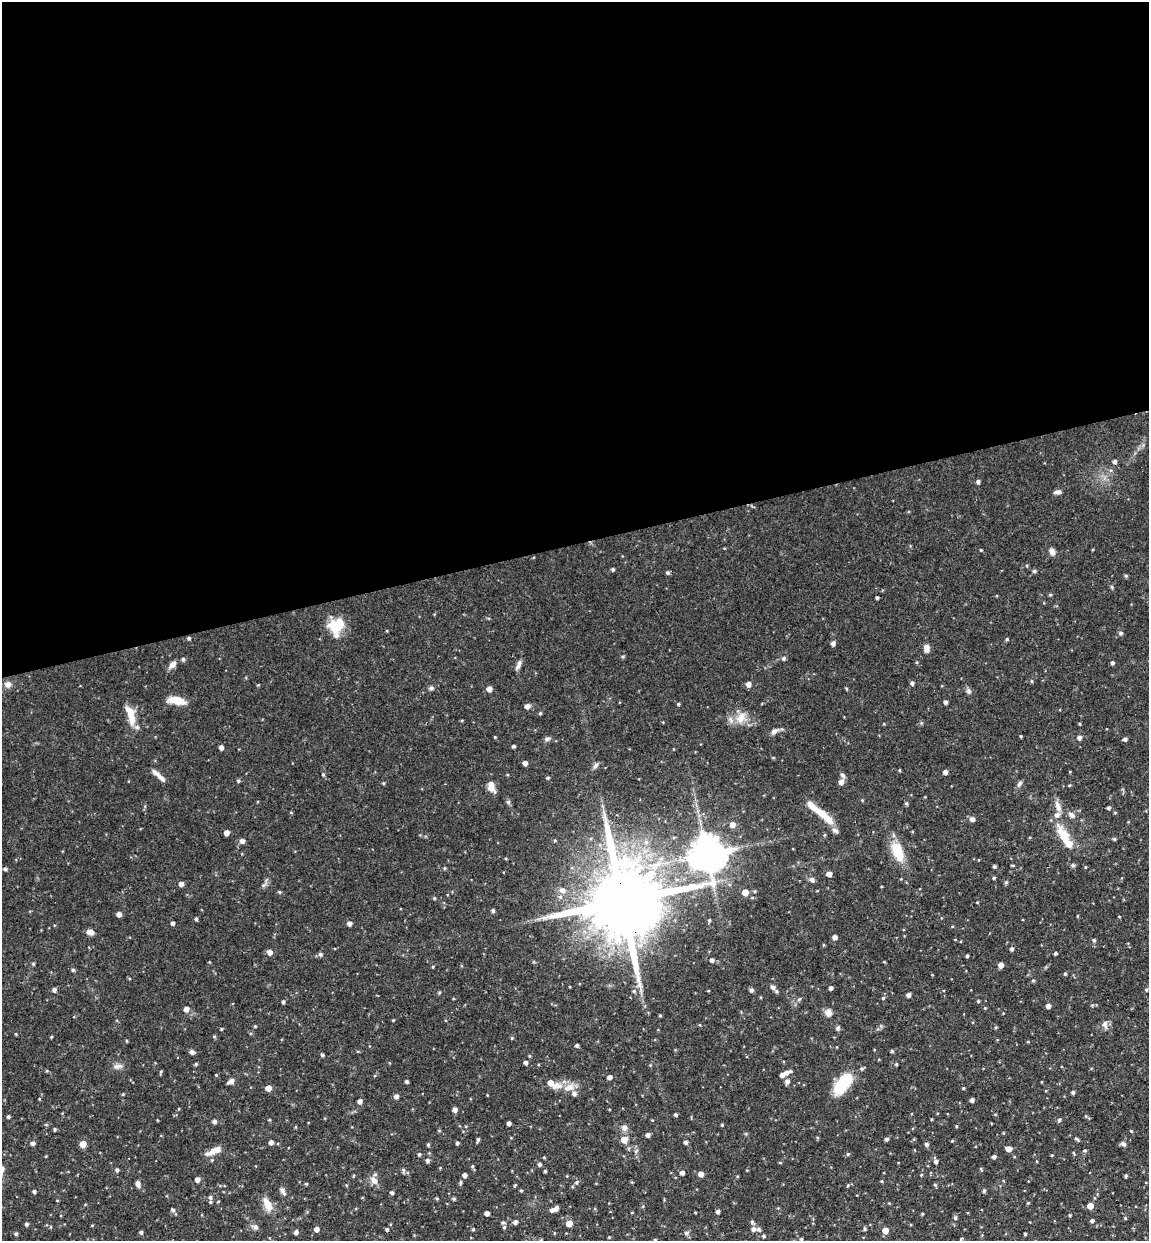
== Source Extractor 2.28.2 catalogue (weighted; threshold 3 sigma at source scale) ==
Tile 2 of 4 x 4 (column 2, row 1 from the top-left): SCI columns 1304-2450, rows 3777-5015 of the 5012 x 5072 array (HDU 1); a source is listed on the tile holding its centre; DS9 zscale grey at full resolution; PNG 1151 x 1243 px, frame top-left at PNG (2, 2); no overlay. Shown black and unused: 44% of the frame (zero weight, under 3 of 4 exposures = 6% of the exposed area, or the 3 px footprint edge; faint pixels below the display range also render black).
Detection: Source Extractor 2.28.2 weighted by HDU 2 'WHT'; one run over the whole footprint, this tile lists its part. Background 0.0505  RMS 0.0039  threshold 0.0175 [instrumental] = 3 sigma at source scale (4.5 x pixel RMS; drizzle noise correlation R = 1.50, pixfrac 1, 0.05/0.05 arcsec/px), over >= 5 px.
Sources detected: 265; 1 inside a brighter object's white glare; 1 cosmic-ray / hot-pixel residue — not listed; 9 inside a brighter listed object's ellipse — not listed separately; the other 254 listed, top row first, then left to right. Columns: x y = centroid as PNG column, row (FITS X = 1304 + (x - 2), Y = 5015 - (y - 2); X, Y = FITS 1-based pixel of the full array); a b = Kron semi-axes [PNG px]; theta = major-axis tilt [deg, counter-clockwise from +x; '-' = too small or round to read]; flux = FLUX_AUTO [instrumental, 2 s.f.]
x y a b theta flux
1115 462 5 4 - 1
978 482 4 4 - 1
1057 492 10 4 3 1.2
981 550 3 3 - 0.35
1052 552 8 6 -61 1.7
613 569 4 3 - 0.69
1034 571 5 4 - 0.65
667 573 5 5 - 0.71
1126 576 5 4 - 0.55
1050 595 4 4 - 0.41
877 598 3 3 - 0.71
335 626 20 12 -66 9.2
1120 633 5 5 - 0.85
189 638 4 4 - 0.66
1007 639 4 4 - 0.47
833 643 4 4 - 1.3
926 648 8 6 90 2.1
783 658 5 5 - 0.82
183 659 5 4 - 0.67
1112 663 4 4 - 0.91
173 664 9 6 43 2
519 665 12 5 66 1.4
1031 681 5 3 - 0.4
912 683 4 4 - 1
8 684 7 7 - 1.9
748 684 5 4 - 2.2
431 688 6 5 - 0.76
489 689 4 4 - 2.2
968 691 7 6 - 0.94
177 701 20 8 -12 4.9
945 702 4 4 - 0.96
678 704 4 3 - 0.48
527 706 5 5 - 1.5
540 713 4 4 - 0.47
131 715 26 9 -75 6
741 718 15 11 61 4.6
1080 724 4 3 - 0.34
774 731 9 6 44 1.5
1021 736 3 3 - 0.38
495 737 3 3 - 0.3
1079 738 4 4 - 1.4
547 739 8 5 16 0.9
1125 739 4 4 - 1
513 746 3 3 - 0.73
221 748 4 4 - 1.4
525 763 4 4 - 1.5
595 765 10 5 49 0.99
899 770 4 3 - 0.31
945 772 4 4 - 1.5
156 773 14 5 -36 1.7
323 775 4 4 - 0.41
842 775 8 5 -50 0.9
548 778 5 4 - 0.48
238 781 4 4 - 0.53
841 782 5 5 - 2.3
383 783 4 3 - 0.42
1019 784 10 4 46 0.88
1069 785 4 3 - 0.37
491 786 15 8 -82 2.9
508 802 6 4 -17 0.59
906 803 4 4 - 0.58
812 806 20 7 -44 3.2
1058 806 15 7 -66 2.4
1108 808 4 3 - 0.72
1115 813 4 3 - 0.32
1072 815 9 6 -39 1.5
828 819 16 8 -43 3.9
972 819 5 5 - 1.7
732 825 5 5 - 2.5
227 833 4 4 - 2.2
1063 834 28 11 -61 8
1114 839 5 4 - 0.48
242 841 5 5 - 1.5
897 851 19 11 -67 10
707 854 10 10 - 860
1073 865 6 4 -21 0.67
994 866 4 4 - 0.58
1085 867 4 3 - 0.29
444 868 5 3 - 0.41
5 869 4 4 - 0.74
829 874 4 4 - 2.1
994 878 4 4 - 0.38
812 880 6 6 - 1.1
1006 882 4 4 - 0.6
712 883 13 12 - 4.5
181 884 4 4 - 1.9
562 890 8 7 - 1.9
279 892 5 4 - 0.49
745 892 5 5 - 4.4
434 898 4 4 - 0.43
622 900 26 18 -80 5800
493 911 4 4 - 0.81
119 914 4 4 - 1.8
1078 916 4 3 - 0.3
196 919 4 3 - 0.64
709 920 4 3 - 0.5
173 923 4 4 - 0.9
349 924 4 4 - 1.5
90 932 7 6 - 2.1
835 937 4 4 - 1.5
1094 940 5 4 - 0.49
1012 949 5 4 - 0.83
269 952 5 5 - 2
320 954 5 5 - 0.92
1055 954 3 3 - 0.57
967 956 3 3 - 0.55
712 960 5 4 - 1.1
33 964 4 4 - 0.49
1001 965 5 4 - 2.1
433 967 4 3 - 0.32
73 970 4 4 - 0.62
1065 974 4 3 - 0.56
1033 980 5 3 - 0.41
773 987 5 5 - 1.2
831 988 4 3 - 1.1
54 990 5 4 - 1
751 990 5 4 - 1
1146 990 5 4 - 0.66
634 991 5 5 - 0.6
776 991 5 4 - 0.58
908 995 4 4 - 1.5
883 998 5 4 - 0.47
799 999 7 4 44 0.61
978 1001 3 3 - 0.47
283 1002 4 3 - 0.68
1092 1005 4 4 - 0.43
1048 1006 4 4 - 1.6
186 1009 5 4 - 1.8
828 1013 8 7 - 2.2
660 1015 3 3 - 0.41
1105 1024 10 7 -84 1.7
255 1026 4 3 - 0.36
996 1027 4 3 - 0.4
838 1028 5 4 - 1.1
221 1029 4 3 - 0.34
51 1037 4 3 - 0.35
512 1038 4 4 - 0.4
1028 1042 4 3 - 0.3
577 1045 4 4 - 0.66
892 1051 4 4 - 0.49
192 1052 5 4 - 1.3
322 1055 4 3 - 0.66
526 1062 4 4 - 0.95
196 1064 5 4 - 0.46
896 1064 4 3 - 0.51
117 1066 12 6 10 1.5
862 1069 5 5 - 0.65
787 1073 8 5 19 2
216 1075 3 3 - 0.3
609 1077 4 4 - 1.4
231 1081 8 6 48 1.6
406 1081 3 3 - 0.73
787 1081 6 5 - 1.4
551 1083 16 7 -27 5.1
843 1084 24 12 53 15
569 1087 16 7 16 3.2
268 1088 4 4 - 3.2
1073 1092 4 4 - 0.75
574 1093 6 5 - 1.4
123 1094 4 3 - 0.37
396 1096 5 4 - 1.3
972 1100 4 4 - 1.2
360 1101 4 4 - 1.4
455 1110 4 4 - 1.7
675 1115 4 3 - 0.71
8 1117 4 3 - 0.58
1059 1120 5 4 - 0.66
214 1121 5 5 - 1
509 1123 4 4 - 1.2
722 1125 4 3 - 0.42
624 1128 9 7 80 1.4
55 1129 3 3 - 0.55
648 1135 4 4 - 1.2
886 1139 6 4 16 0.58
1077 1139 7 3 -36 0.55
478 1140 5 3 - 0.71
624 1140 6 5 - 3.6
952 1141 3 3 - 0.31
271 1142 4 4 - 1.4
685 1142 4 4 - 1
33 1143 4 4 - 1.2
457 1143 4 3 - 0.64
83 1144 5 4 - 4.7
926 1144 4 4 - 0.93
1123 1144 6 5 - 1.1
428 1145 4 3 - 0.51
1009 1149 5 4 - 2.8
212 1151 19 7 30 2.9
1085 1151 5 4 - 0.52
419 1154 4 4 - 0.67
848 1154 5 4 - 0.47
1052 1155 4 3 - 0.28
544 1157 4 3 - 0.35
994 1157 4 4 - 0.95
427 1160 5 4 - 1
936 1162 5 4 - 1.1
540 1164 4 4 - 0.84
2 1169 9 6 86 1.5
117 1170 4 4 - 0.76
403 1170 6 4 73 0.56
545 1171 3 3 - 0.5
682 1173 4 4 - 1.5
701 1174 4 4 - 2.4
464 1175 4 4 - 1.4
1126 1176 4 3 - 0.59
197 1179 5 4 - 1.6
374 1180 10 9 - 2.3
461 1182 5 3 - 0.5
577 1182 6 5 - 0.65
138 1184 7 5 -73 1.2
306 1184 4 4 - 0.39
515 1185 5 3 - 0.36
935 1185 5 3 - 0.37
34 1191 4 3 - 0.88
521 1191 5 3 - 0.38
984 1191 5 4 - 0.63
283 1192 13 4 -59 1.2
392 1193 4 3 - 0.74
210 1197 8 5 -85 1.1
437 1199 4 4 - 0.48
454 1199 4 4 - 0.62
1028 1203 4 4 - 0.35
267 1204 20 9 -63 3.9
1090 1206 4 4 - 3.8
556 1208 6 4 56 1.1
173 1210 5 4 - 0.91
718 1211 4 4 - 1.2
487 1213 4 4 - 1.7
1070 1215 3 3 - 0.44
955 1218 5 4 - 0.73
1125 1218 4 4 - 0.36
1092 1220 4 4 - 0.88
515 1222 4 4 - 1.2
752 1222 5 5 - 0.66
503 1223 5 4 - 0.57
569 1223 5 4 - 4.3
26 1224 4 4 - 0.8
255 1227 7 7 - 1.2
504 1227 5 4 - 0.53
316 1229 5 4 - 2
387 1229 5 4 - 0.57
473 1229 3 3 - 0.47
753 1229 6 5 - 1.3
885 1230 5 4 - 4
141 1232 4 4 - 0.69
296 1232 4 4 - 1.3
686 1233 6 5 - 0.78
16 1234 4 4 - 0.63
1025 1234 3 3 - 0.52
764 1236 4 4 - 0.6
609 1237 3 3 - 0.31
801 1239 4 4 - 0.49
961 1239 6 4 56 0.42
655 1240 5 3 - 0.35
Overlapping masked pixels (flux is a lower limit): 1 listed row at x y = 622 900
Isophote crosses this tile's border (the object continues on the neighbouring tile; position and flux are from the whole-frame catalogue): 2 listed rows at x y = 2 1169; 801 1239